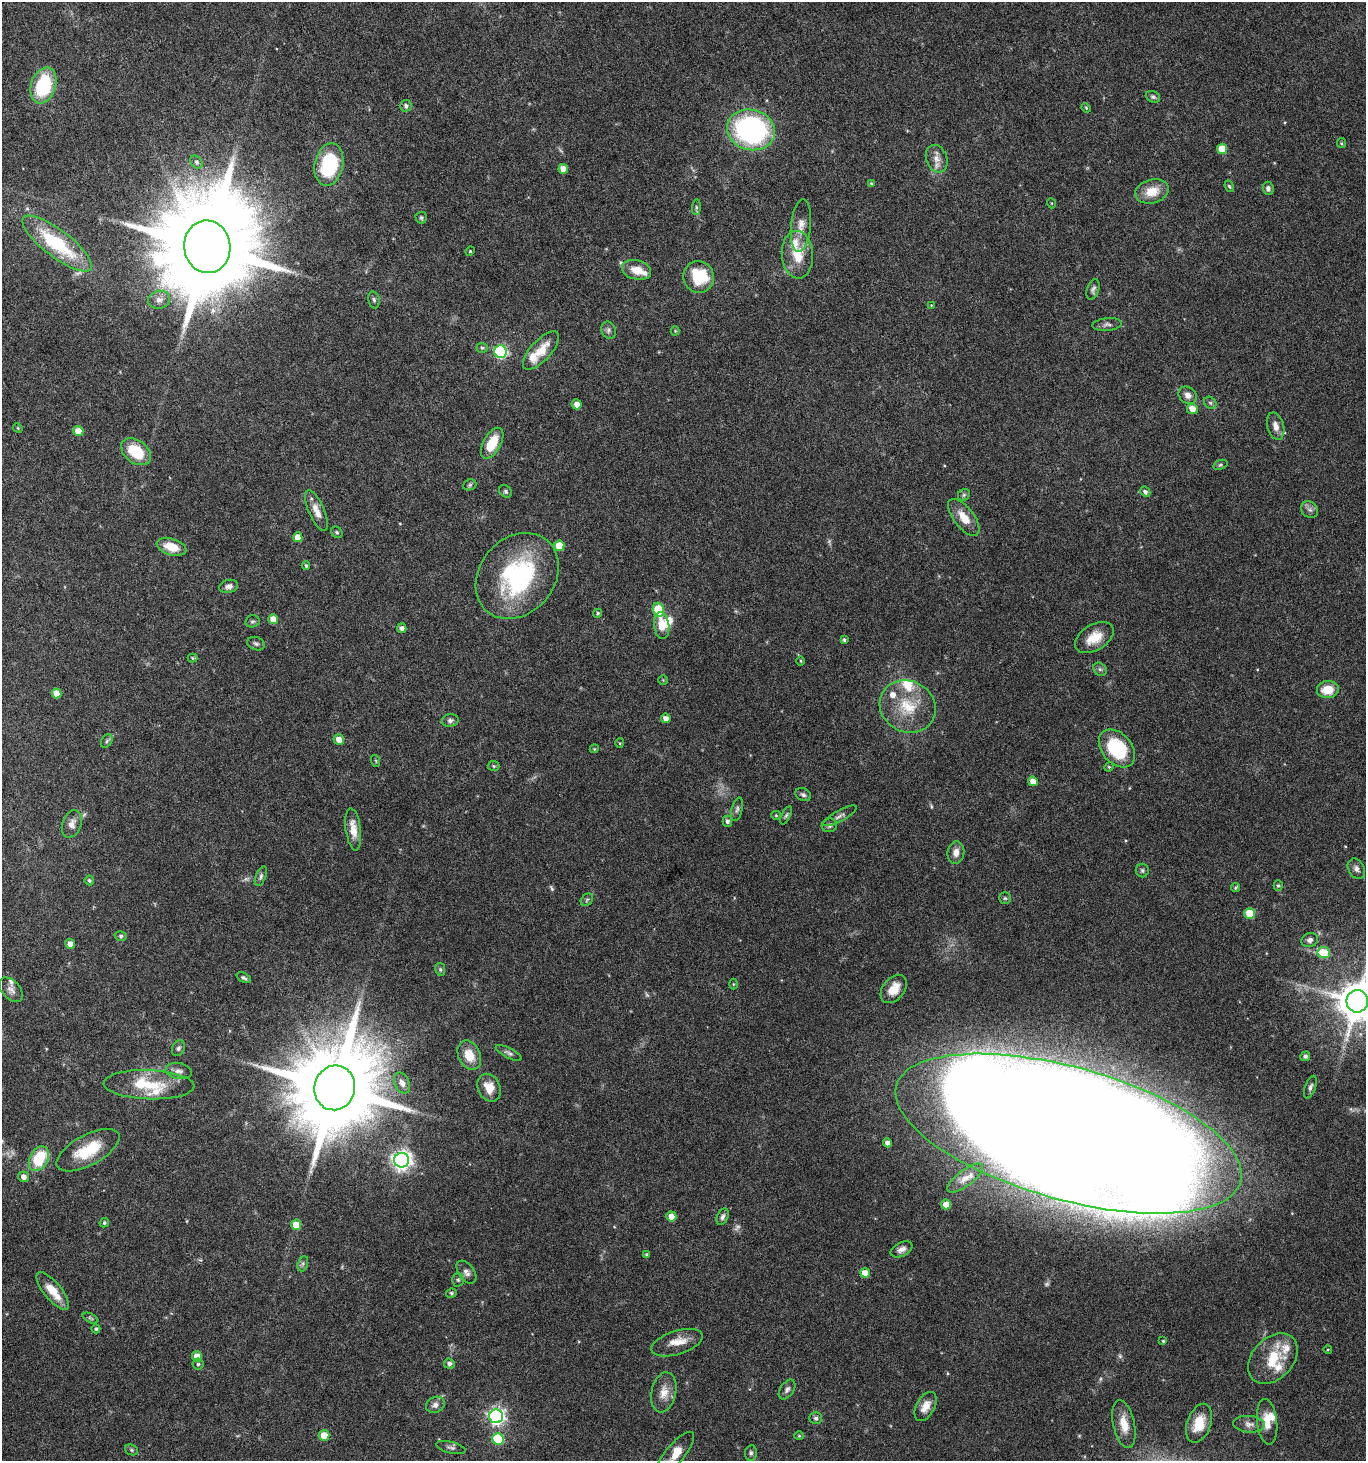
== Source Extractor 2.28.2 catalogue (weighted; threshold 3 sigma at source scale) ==
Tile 11 of 4 x 4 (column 3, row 3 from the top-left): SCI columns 2908-4271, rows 1464-2922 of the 5751 x 5852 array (HDU 1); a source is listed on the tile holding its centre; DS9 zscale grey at full resolution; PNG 1368 x 1463 px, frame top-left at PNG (2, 2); each listed source drawn as its Kron ellipse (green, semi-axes under 4 px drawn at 4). Shown black and unused: <1% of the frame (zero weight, under 5 of 10 exposures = <1% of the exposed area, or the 3 px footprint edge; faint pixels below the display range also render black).
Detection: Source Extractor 2.28.2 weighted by HDU 2 'WHT'; one run over the whole footprint, this tile lists its part. Background 0.0317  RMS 0.0015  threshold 0.00604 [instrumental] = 3 sigma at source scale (4.09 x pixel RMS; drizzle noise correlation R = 1.36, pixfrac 0.8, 0.0396/0.0396 arcsec/px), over >= 5 px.
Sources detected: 192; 8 too faint to see at this stretch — neither listed nor drawn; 13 inside a brighter listed object's ellipse — not listed separately; the other 171 listed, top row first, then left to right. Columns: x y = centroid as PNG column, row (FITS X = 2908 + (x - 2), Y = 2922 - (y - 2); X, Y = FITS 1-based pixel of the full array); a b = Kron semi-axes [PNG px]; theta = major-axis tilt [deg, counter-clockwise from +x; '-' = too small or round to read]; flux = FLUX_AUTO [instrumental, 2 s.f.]
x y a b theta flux
43 85 18 12 72 9.8
1153 97 7 5 -27 0.33
406 106 6 5 - 0.36
1086 108 5 4 - 0.16
751 130 24 20 -15 29
1341 143 5 4 - 0.16
1222 149 5 5 - 2.9
937 159 14 10 -69 1.2
196 162 7 5 -48 0.31
329 164 21 14 77 11
563 169 5 4 - 1.6
871 183 4 4 - 0.14
1229 186 6 4 -70 0.2
1268 188 6 5 - 0.44
1152 191 17 12 15 2.6
1051 203 5 3 - 0.12
696 207 8 4 83 0.26
421 218 6 6 - 0.26
801 226 26 10 84 1.8
57 244 42 13 -37 11
207 247 26 23 -82 3500
470 251 5 4 - 0.14
797 255 24 15 -86 3.9
636 270 15 9 -15 2.1
699 277 16 15 - 5.9
1093 289 10 6 71 0.44
159 300 11 9 11 0.83
374 300 8 5 -79 0.32
931 305 4 3 - 0.11
1107 324 15 6 5 0.51
608 330 9 7 -69 0.4
675 331 4 4 - 0.13
482 348 5 5 - 0.22
541 351 24 10 47 2.7
501 352 6 6 - 19
1188 395 9 8 - 0.81
1210 403 7 5 -44 0.3
577 404 5 5 - 0.93
1192 409 5 5 - 1.4
1276 426 14 8 -75 1.1
18 428 5 4 - 0.15
78 431 5 5 - 1.4
492 443 17 8 60 3.5
136 452 16 11 -36 5.1
1220 465 7 4 18 0.24
470 485 7 5 22 0.24
506 491 7 5 -47 0.28
1145 492 5 4 - 0.38
964 495 6 5 - 0.26
1310 510 9 7 -41 0.54
316 511 22 7 -66 1.5
964 517 22 10 -52 2.1
337 532 6 5 - 0.23
298 537 5 4 - 1.5
559 546 5 5 - 3
171 547 15 8 -17 2.5
306 566 4 3 - 0.21
517 576 46 37 50 20
229 586 9 6 13 0.56
658 610 7 5 -72 5.6
598 613 5 4 - 0.22
273 619 5 5 - 1.6
252 621 7 6 - 0.27
662 625 13 7 -82 2
402 628 5 4 - 0.53
1094 638 21 13 32 2.7
844 640 3 3 - 0.24
256 644 9 6 -21 0.39
192 658 5 4 - 0.18
801 661 5 3 - 0.12
1100 669 7 6 - 0.33
663 680 4 4 - 0.13
1328 689 11 8 6 2.6
56 693 5 4 - 1.7
908 707 29 25 -29 5.7
666 718 5 4 - 0.84
450 720 8 6 12 0.43
339 740 5 5 - 1.4
107 741 7 5 60 0.27
620 743 5 4 - 0.14
1117 748 21 15 -48 8.1
594 749 4 3 - 0.11
376 761 6 3 -72 0.15
494 766 6 5 - 0.22
1109 767 5 4 - 0.18
1033 781 5 4 - 1.5
803 795 8 6 -25 0.38
737 809 12 5 77 0.43
776 815 5 4 - 0.16
786 815 10 4 66 0.29
840 816 19 5 29 0.55
727 821 5 5 - 0.42
72 824 14 9 70 1.1
829 825 8 7 - 0.36
353 829 21 7 -82 1.7
956 853 11 8 83 0.98
1356 869 11 8 -60 0.6
1142 870 7 6 - 0.3
261 876 10 5 69 0.35
89 880 5 4 - 0.26
1278 886 5 4 - 0.22
1236 887 5 4 - 0.2
1005 898 6 6 - 0.25
587 900 7 5 47 0.24
1250 913 5 5 - 4.7
121 936 6 5 - 0.26
1310 940 8 7 - 0.56
70 944 5 4 - 0.97
1324 953 6 5 - 4.5
440 969 7 5 -78 0.25
244 978 8 4 -27 0.29
733 984 5 3 - 0.15
894 989 16 10 51 2.1
11 990 14 9 -47 0.81
1357 1001 11 11 - 480
178 1048 8 6 66 0.36
509 1053 14 5 -27 0.43
469 1055 15 11 -65 2.6
1305 1056 5 4 - 0.38
179 1071 13 8 -9 0.76
402 1083 11 7 -63 0.8
149 1085 45 14 -2 5.3
1310 1087 12 5 70 0.44
335 1088 22 20 78 2400
489 1088 14 11 -65 2.2
1068 1134 179 66 -16 1200
887 1143 5 4 - 0.77
88 1150 35 15 28 5.4
39 1159 13 9 62 6.2
402 1160 7 7 - 74
23 1177 5 5 - 0.83
965 1178 21 8 37 1.3
946 1204 5 5 - 1.8
671 1216 5 5 - 1.2
723 1217 9 5 67 0.45
104 1223 5 4 - 0.23
296 1225 5 5 - 2.3
901 1249 11 7 25 0.69
647 1254 3 3 - 0.18
303 1264 8 5 71 0.34
466 1272 13 8 -54 0.66
865 1273 5 5 - 1.9
458 1280 7 5 -88 0.26
53 1291 23 8 -51 2.7
451 1293 5 4 - 0.25
90 1318 8 4 -27 0.25
96 1329 4 4 - 0.21
1163 1341 3 3 - 0.15
677 1343 27 12 17 2.1
1328 1349 4 3 - 0.12
197 1357 5 5 - 1.8
1273 1359 29 20 46 5.2
198 1364 5 5 - 0.26
449 1364 5 5 - 0.44
787 1389 11 6 56 0.5
664 1392 20 12 79 1.7
435 1405 9 8 - 0.66
926 1406 16 9 60 1.4
496 1416 7 7 - 49
816 1418 6 6 - 0.35
1267 1422 23 10 -83 2.1
1199 1423 20 12 70 3.1
1124 1424 24 10 -78 2.3
1249 1424 16 8 -5 0.84
324 1435 5 5 - 2
799 1436 4 4 - 0.15
498 1439 6 5 - 7.7
451 1447 15 5 -13 0.48
131 1450 7 5 -23 0.24
675 1453 27 9 50 3.1
751 1453 8 6 82 0.34
Isophote crosses this tile's border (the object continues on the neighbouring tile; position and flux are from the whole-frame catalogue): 3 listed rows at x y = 1357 1001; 1068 1134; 675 1453